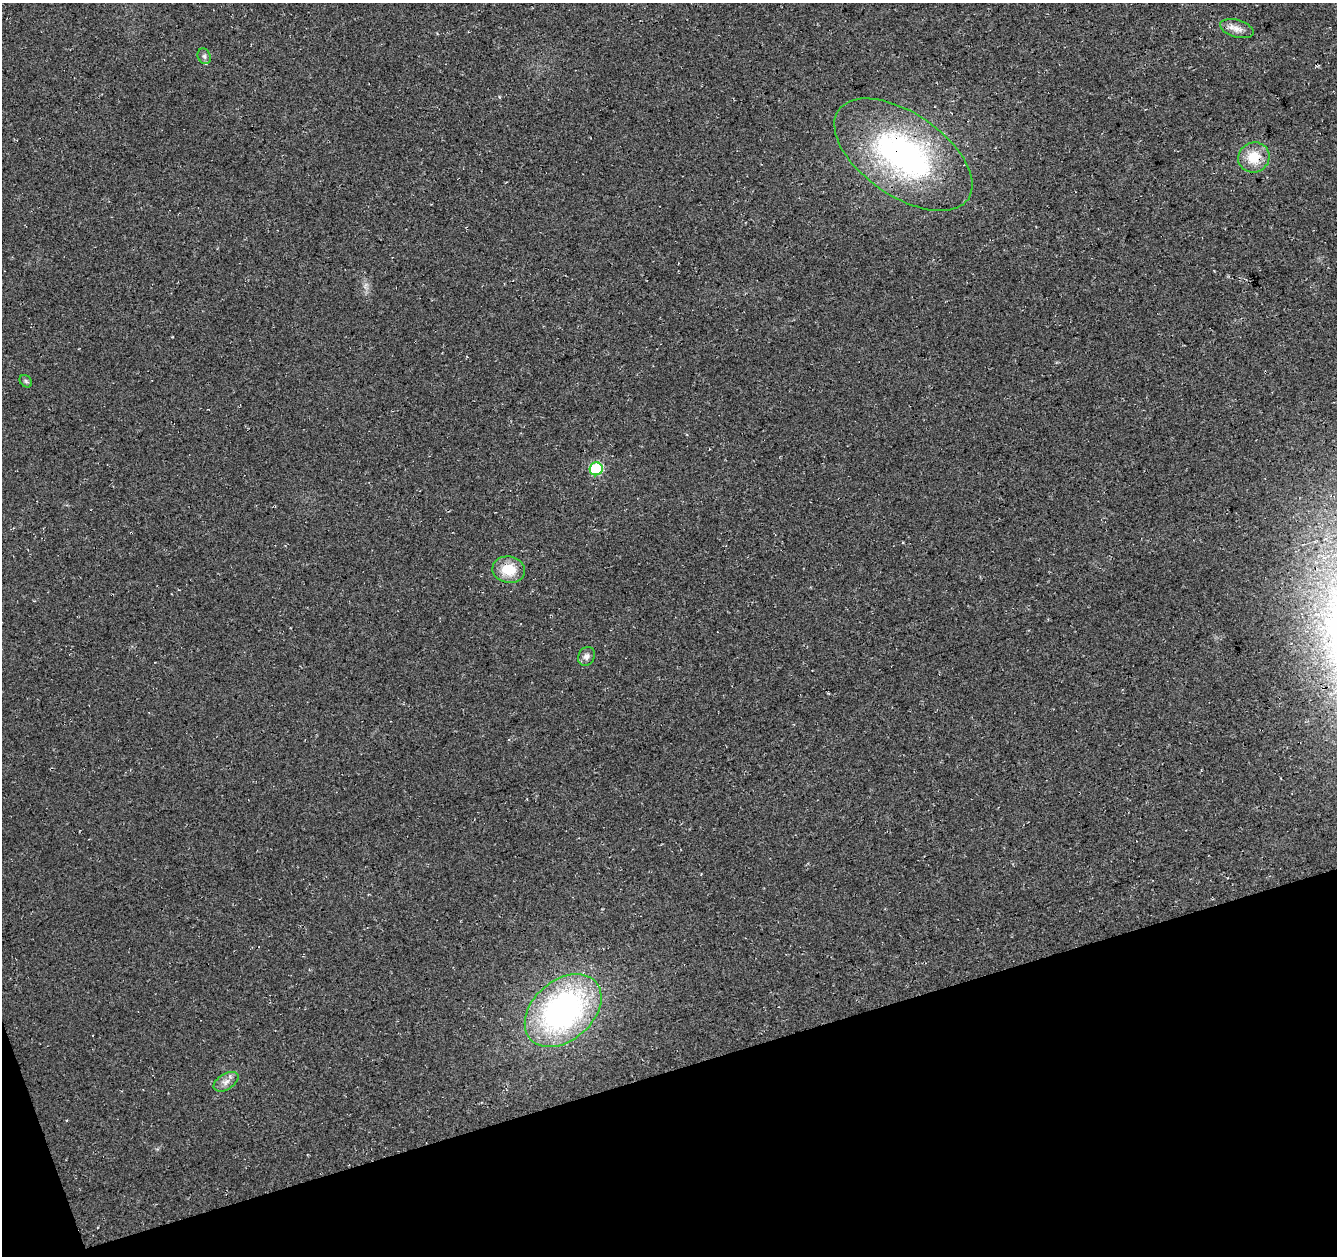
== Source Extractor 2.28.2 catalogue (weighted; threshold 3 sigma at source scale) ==
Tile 14 of 4 x 4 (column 2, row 4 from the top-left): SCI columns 1389-2723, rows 84-1337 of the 5449 x 5237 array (HDU 1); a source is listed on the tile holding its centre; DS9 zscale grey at full resolution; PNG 1339 x 1258 px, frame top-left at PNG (2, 3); each listed source drawn as its Kron ellipse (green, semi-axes under 4 px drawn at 4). Shown black and unused: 15% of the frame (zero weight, under 3 of 4 exposures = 5% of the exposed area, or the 3 px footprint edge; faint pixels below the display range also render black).
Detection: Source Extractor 2.28.2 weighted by HDU 2 'WHT'; one run over the whole footprint, this tile lists its part. Background 0.0307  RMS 0.0081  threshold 0.0362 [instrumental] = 3 sigma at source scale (4.5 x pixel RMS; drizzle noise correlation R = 1.50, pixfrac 1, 0.0396/0.0396 arcsec/px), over >= 5 px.
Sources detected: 10; all 10 listed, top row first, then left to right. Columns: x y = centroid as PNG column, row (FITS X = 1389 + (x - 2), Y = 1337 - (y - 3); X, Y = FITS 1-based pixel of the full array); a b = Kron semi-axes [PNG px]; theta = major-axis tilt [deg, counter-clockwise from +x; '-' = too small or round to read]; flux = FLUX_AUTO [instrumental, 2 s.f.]
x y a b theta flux
1237 29 17 8 -16 6.5
204 56 8 6 -63 2.3
903 155 79 41 -34 210
1254 157 16 15 - 19
26 381 7 5 -45 1.6
596 469 6 6 - 66
509 570 16 13 -8 19
586 656 10 8 59 3.5
563 1010 44 30 41 220
226 1082 14 7 31 5.1
Overlapping masked pixels (flux is a lower limit): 1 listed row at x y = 903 155